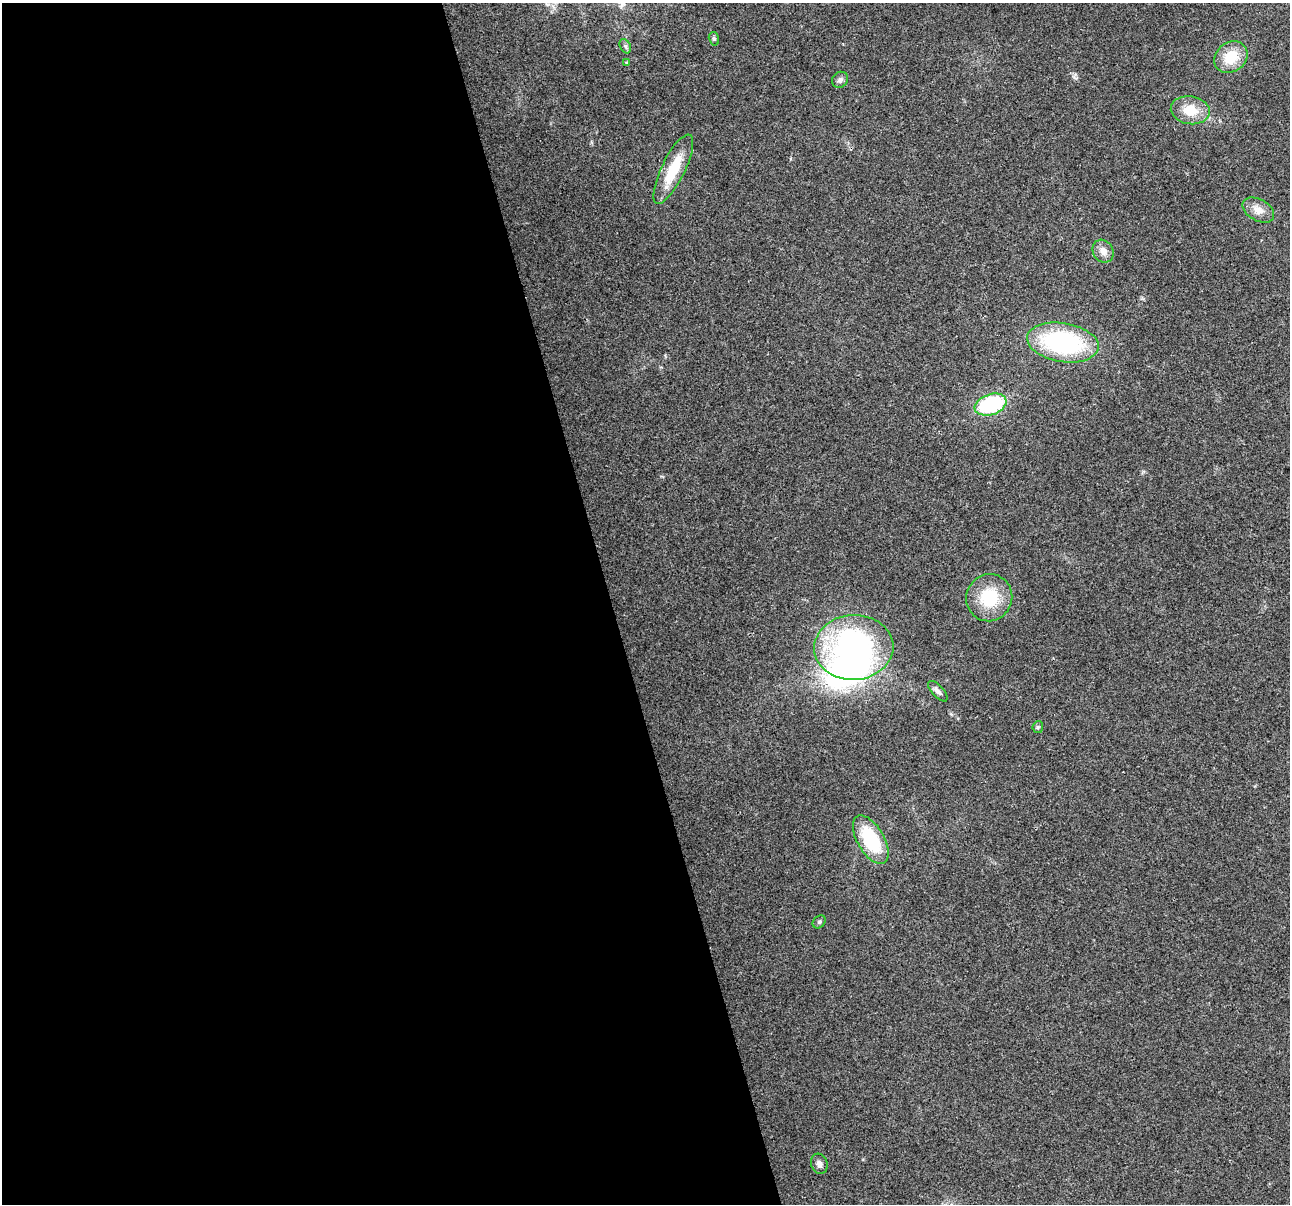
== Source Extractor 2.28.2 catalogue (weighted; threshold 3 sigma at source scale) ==
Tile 9 of 4 x 4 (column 1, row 3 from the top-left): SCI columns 1-1288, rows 1298-2499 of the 5150 x 4949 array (HDU 1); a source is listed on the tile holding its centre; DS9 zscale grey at full resolution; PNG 1292 x 1206 px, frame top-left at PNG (2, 3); each listed source drawn as its Kron ellipse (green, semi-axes under 4 px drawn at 4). Shown black and unused: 47% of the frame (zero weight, under 2 of 3 exposures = <1% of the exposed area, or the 3 px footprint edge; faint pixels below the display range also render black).
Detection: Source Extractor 2.28.2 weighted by HDU 2 'WHT'; one run over the whole footprint, this tile lists its part. Background 0.0568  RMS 0.0076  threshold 0.0341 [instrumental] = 3 sigma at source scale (4.5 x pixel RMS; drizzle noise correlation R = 1.50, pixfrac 1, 0.0396/0.0396 arcsec/px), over >= 5 px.
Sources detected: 19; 1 inside a brighter object's white glare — neither listed nor drawn; the other 18 listed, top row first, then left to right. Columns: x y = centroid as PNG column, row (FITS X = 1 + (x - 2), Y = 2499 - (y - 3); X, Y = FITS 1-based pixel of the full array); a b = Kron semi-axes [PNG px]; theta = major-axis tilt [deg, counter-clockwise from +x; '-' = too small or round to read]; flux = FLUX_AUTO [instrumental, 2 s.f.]
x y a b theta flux
714 39 7 5 -75 1.4
625 46 7 5 -62 1.5
1231 57 18 14 37 20
627 63 4 4 - 1.4
840 80 8 7 - 2.5
1190 110 19 14 -9 16
673 169 38 11 64 27
1258 210 17 10 -30 7.8
1103 251 12 10 -59 6.2
1063 342 36 19 -9 100
991 405 16 10 19 66
989 598 24 23 - 34
854 647 40 32 3 210
938 691 13 6 -47 3.2
1038 727 6 5 - 1.2
871 840 27 13 -60 48
819 922 7 5 45 1.5
819 1164 10 8 -71 3.5